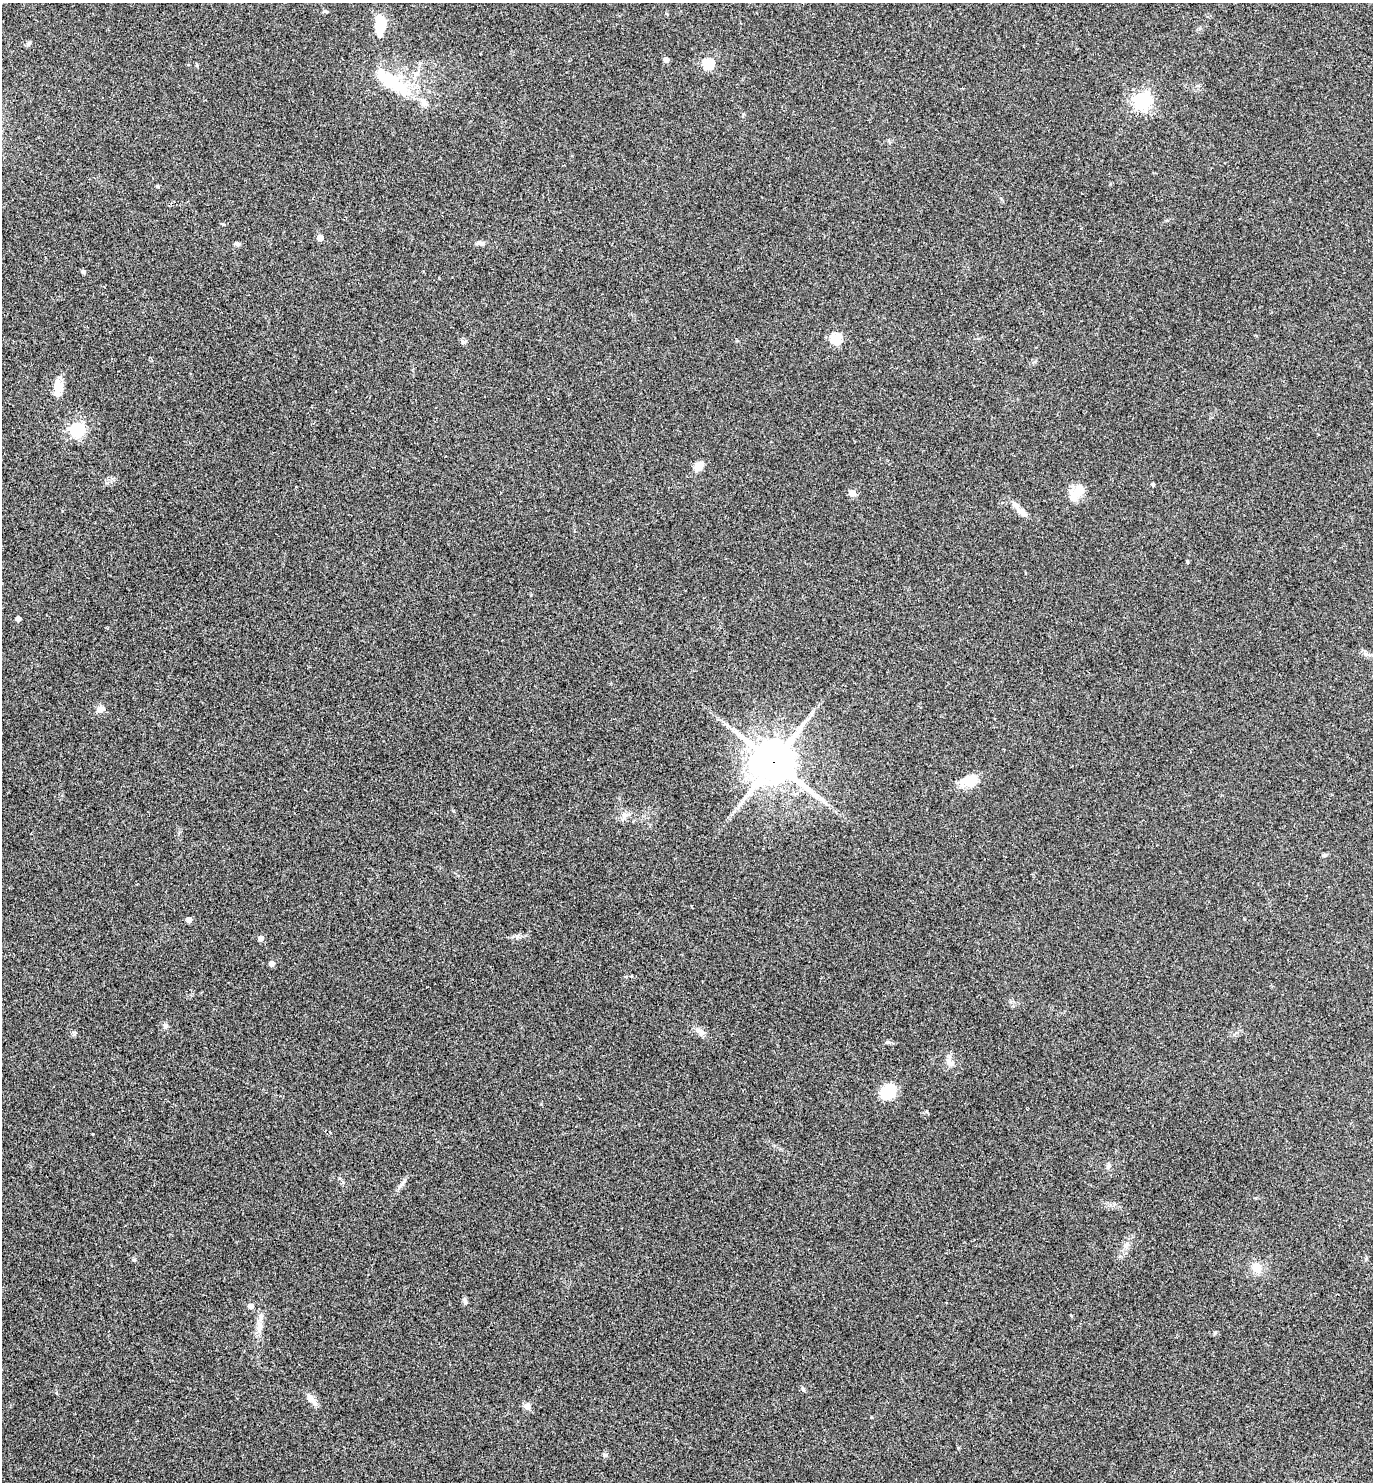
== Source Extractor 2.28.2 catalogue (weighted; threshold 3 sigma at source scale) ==
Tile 11 of 4 x 4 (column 3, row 3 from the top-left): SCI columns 3066-4436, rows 1517-2996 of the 5992 x 5992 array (HDU 1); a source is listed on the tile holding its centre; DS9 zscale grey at full resolution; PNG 1375 x 1484 px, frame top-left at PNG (2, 3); no overlay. Shown black and unused: <1% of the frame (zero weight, under 2 of 3 exposures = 3% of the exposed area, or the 3 px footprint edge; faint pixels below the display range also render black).
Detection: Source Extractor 2.28.2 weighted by HDU 2 'WHT'; one run over the whole footprint, this tile lists its part. Background 0.0701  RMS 0.0078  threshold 0.0349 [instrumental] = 3 sigma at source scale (4.5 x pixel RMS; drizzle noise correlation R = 1.50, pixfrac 1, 0.05/0.05 arcsec/px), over >= 5 px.
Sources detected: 47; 1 inside a brighter object's white glare — not listed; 2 inside a brighter listed object's ellipse — not listed separately; the other 44 listed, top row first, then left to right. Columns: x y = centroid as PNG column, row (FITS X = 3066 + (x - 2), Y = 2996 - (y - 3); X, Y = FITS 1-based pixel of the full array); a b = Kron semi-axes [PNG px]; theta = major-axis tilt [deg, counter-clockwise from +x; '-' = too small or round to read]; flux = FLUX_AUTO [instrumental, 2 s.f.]
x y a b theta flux
326 11 9 5 -12 1.5
380 24 17 8 89 25
29 43 6 5 - 1.2
666 60 5 4 - 4.2
708 64 5 5 - 55
392 83 46 16 -32 41
1198 86 6 3 -19 0.92
1142 100 6 6 - 290
320 238 5 4 - 8.1
480 243 13 5 -1 2.4
237 244 7 5 -18 1.7
83 272 6 5 - 1.3
836 338 5 5 - 58
463 341 7 4 -19 1.3
58 388 21 11 82 9.5
77 430 6 6 - 170
699 466 9 7 53 8.2
1153 485 4 3 - 1.1
852 493 8 7 - 4
1077 493 21 10 50 14
1021 512 14 8 -34 4.3
18 619 4 4 - 3.7
1366 654 6 6 - 1.8
100 709 10 8 2 4.1
774 762 15 13 -38 2400
969 781 23 13 14 13
1325 855 7 4 27 1.3
189 920 4 4 - 4.8
261 938 4 4 - 5.6
272 964 4 4 - 6.2
166 1026 7 4 89 1.4
699 1031 12 5 -17 2.9
949 1061 12 8 -83 4.2
888 1092 16 13 36 22
1109 1166 8 6 89 1.7
404 1181 9 3 58 1.7
134 1260 6 4 -18 0.89
1257 1268 13 10 -65 8.4
465 1301 10 5 -78 1.7
251 1306 5 4 - 4.9
259 1329 14 6 -80 4.3
803 1389 7 4 -63 1.1
311 1399 20 7 -54 4.8
527 1406 8 8 - 3.3
Overlapping masked pixels (flux is a lower limit): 1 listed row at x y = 774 762
Unlisted compact peaks at least as high as the median listed source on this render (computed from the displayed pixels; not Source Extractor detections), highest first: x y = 605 1455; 74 1034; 1215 1332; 517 937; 197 65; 541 1104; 871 1417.